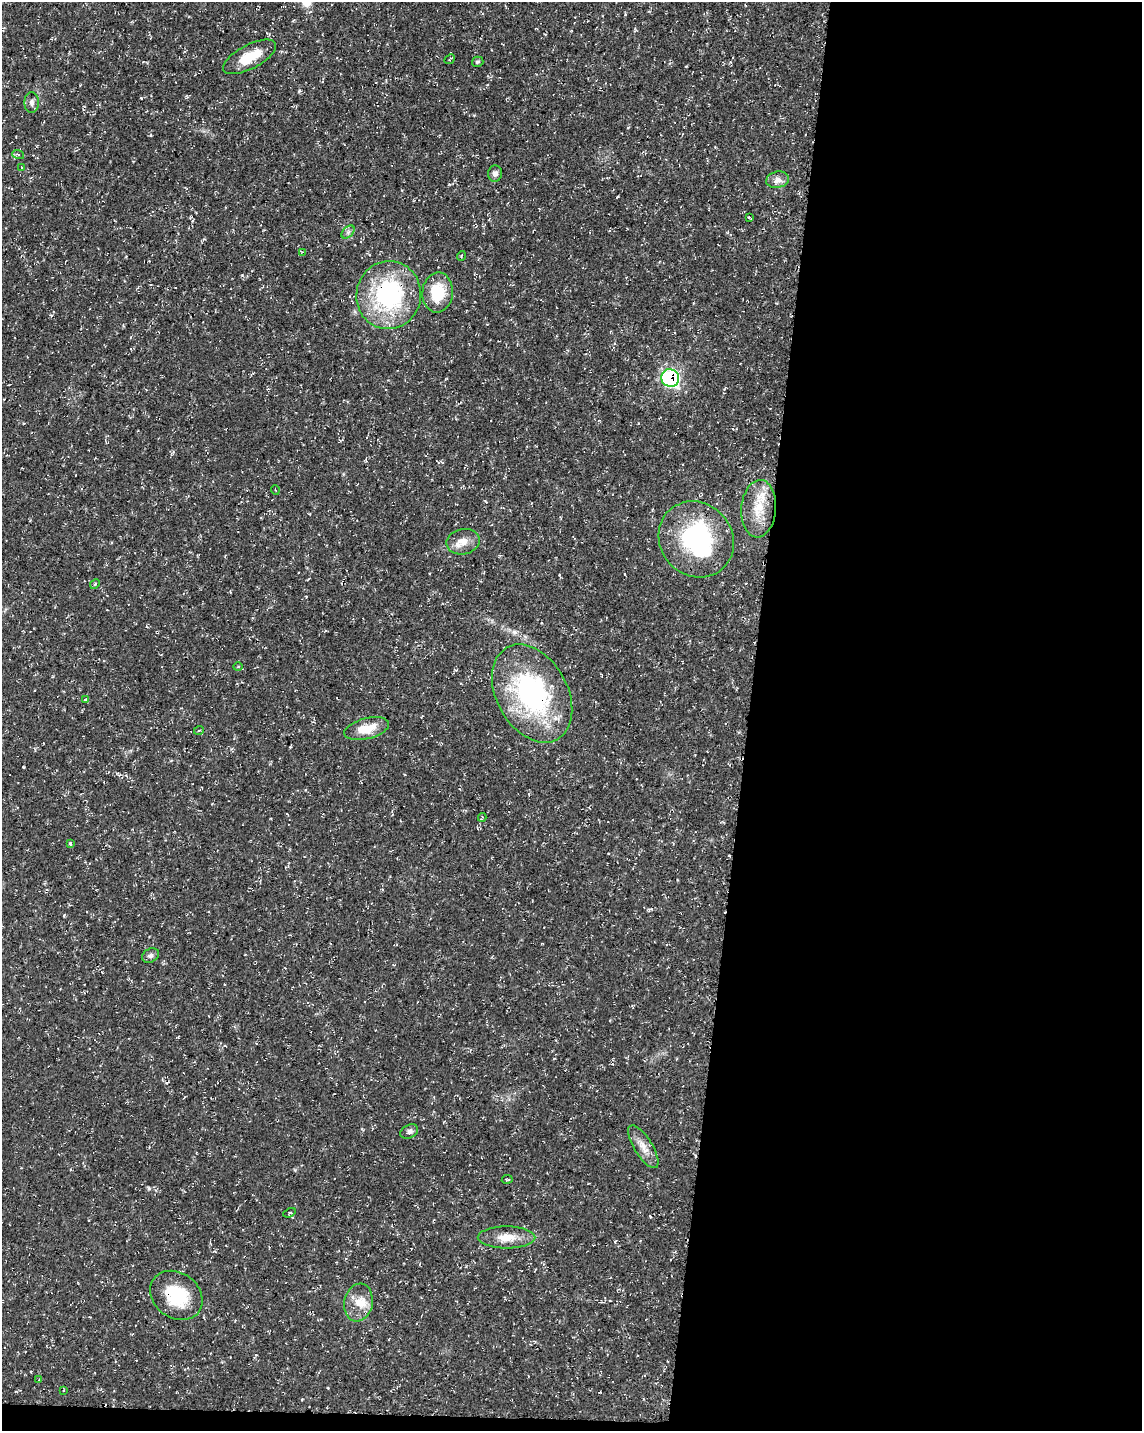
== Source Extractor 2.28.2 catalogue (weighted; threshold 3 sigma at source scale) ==
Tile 12 of 4 x 3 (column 4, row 3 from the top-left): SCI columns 3433-4572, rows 288-1716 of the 4576 x 4806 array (HDU 1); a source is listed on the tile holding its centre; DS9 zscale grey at full resolution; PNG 1144 x 1433 px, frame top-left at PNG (2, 2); each listed source drawn as its Kron ellipse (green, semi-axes under 4 px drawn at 4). Shown black and unused: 35% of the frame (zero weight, under 3 of 4 exposures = <1% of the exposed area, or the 3 px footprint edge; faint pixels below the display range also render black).
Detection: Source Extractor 2.28.2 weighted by HDU 2 'WHT'; one run over the whole footprint, this tile lists its part. Background 0.0136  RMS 0.0022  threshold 0.01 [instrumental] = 3 sigma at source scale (4.5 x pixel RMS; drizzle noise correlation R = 1.50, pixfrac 1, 0.0396/0.0396 arcsec/px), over >= 5 px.
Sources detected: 43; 1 inside a brighter object's white glare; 3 cosmic-ray / hot-pixel residue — neither listed nor drawn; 2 inside a brighter listed object's ellipse — not listed separately; the other 37 listed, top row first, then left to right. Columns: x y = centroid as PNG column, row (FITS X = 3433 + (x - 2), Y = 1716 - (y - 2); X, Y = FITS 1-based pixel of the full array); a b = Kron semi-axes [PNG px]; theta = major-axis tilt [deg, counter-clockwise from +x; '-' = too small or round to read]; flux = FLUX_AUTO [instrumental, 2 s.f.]
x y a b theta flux
250 57 29 12 28 5.4
450 59 5 3 - 0.25
478 62 6 5 - 0.35
32 103 10 7 -90 0.77
18 154 6 3 -18 0.3
22 167 4 2 - 0.15
495 174 8 7 - 0.85
778 180 11 8 11 1.3
749 217 4 2 - 0.28
348 232 8 5 45 0.57
302 252 4 4 - 0.23
461 256 5 3 - 0.18
438 292 20 15 85 7.1
389 295 34 32 80 28
670 378 9 8 - 34
275 490 5 3 - 0.17
759 509 29 17 85 5.8
696 539 39 36 -48 27
463 542 17 12 11 2.5
95 584 5 4 - 0.3
238 667 5 3 - 0.22
532 693 52 35 -61 37
85 700 3 3 - 0.64
367 729 23 10 14 4.2
199 730 5 3 - 0.24
482 817 4 3 - 0.19
70 843 3 3 - 0.65
150 955 9 6 30 0.65
409 1132 9 6 27 0.74
643 1147 24 9 -58 2.3
507 1179 5 2 - 0.25
289 1213 6 3 27 0.28
506 1237 29 11 0 3.6
176 1295 28 22 -37 10
358 1302 19 14 79 3.4
39 1380 4 4 - 0.18
64 1390 3 2 - 0.18
Overlapping masked pixels (flux is a lower limit): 4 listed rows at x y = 389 295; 670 378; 532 693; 176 1295
Unlisted compact peaks at least as high as the median listed source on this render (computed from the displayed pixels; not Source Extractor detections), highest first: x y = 299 91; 149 1188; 242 275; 24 767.